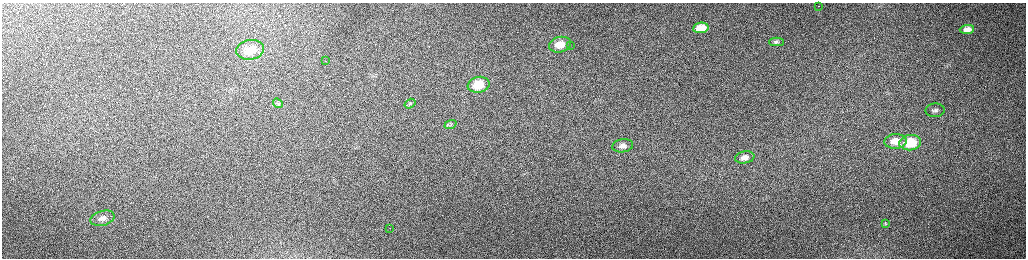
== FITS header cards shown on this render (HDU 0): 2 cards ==
NAXIS1  =                 2048 /fastest changing axis
NAXIS2  =                  512 /next to fastest changing axis

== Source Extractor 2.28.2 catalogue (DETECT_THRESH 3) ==
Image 2048 x 512 px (HDU 0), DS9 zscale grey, zoomed out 1/2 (1 PNG px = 2 x 2 image px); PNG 1028 x 260 px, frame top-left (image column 1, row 511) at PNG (2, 3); each listed source drawn as its Kron ellipse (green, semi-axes under 4 px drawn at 4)
Background 152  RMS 1.5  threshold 4.57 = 3 sigma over >= 5 px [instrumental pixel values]
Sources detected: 23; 3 cannot appear on this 1/2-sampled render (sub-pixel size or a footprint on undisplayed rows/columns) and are neither listed nor drawn; the other 20 listed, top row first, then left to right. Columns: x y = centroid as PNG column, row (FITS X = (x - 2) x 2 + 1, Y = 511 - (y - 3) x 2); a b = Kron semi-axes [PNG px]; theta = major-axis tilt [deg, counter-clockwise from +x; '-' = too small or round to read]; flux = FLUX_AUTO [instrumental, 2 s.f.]
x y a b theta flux
819 6 2 2 - 210
701 28 8 5 8 4600
967 29 7 4 5 1700
776 42 7 4 1 520
560 45 11 7 14 4700
570 45 2 1 - 230
250 50 14 10 8 5700
326 61 2 1 - 300
479 85 11 8 11 6700
278 103 5 3 - 370
410 104 6 4 35 470
935 110 9 7 2 1200
450 124 6 4 21 500
895 141 11 7 5 4400
910 143 11 7 7 13000
623 146 10 6 9 1900
745 157 10 6 9 1900
103 218 12 7 14 2000
886 224 4 2 - 260
390 228 2 1 - 260
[3 sub-pixel or undisplayed-footprint detections neither listed nor drawn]